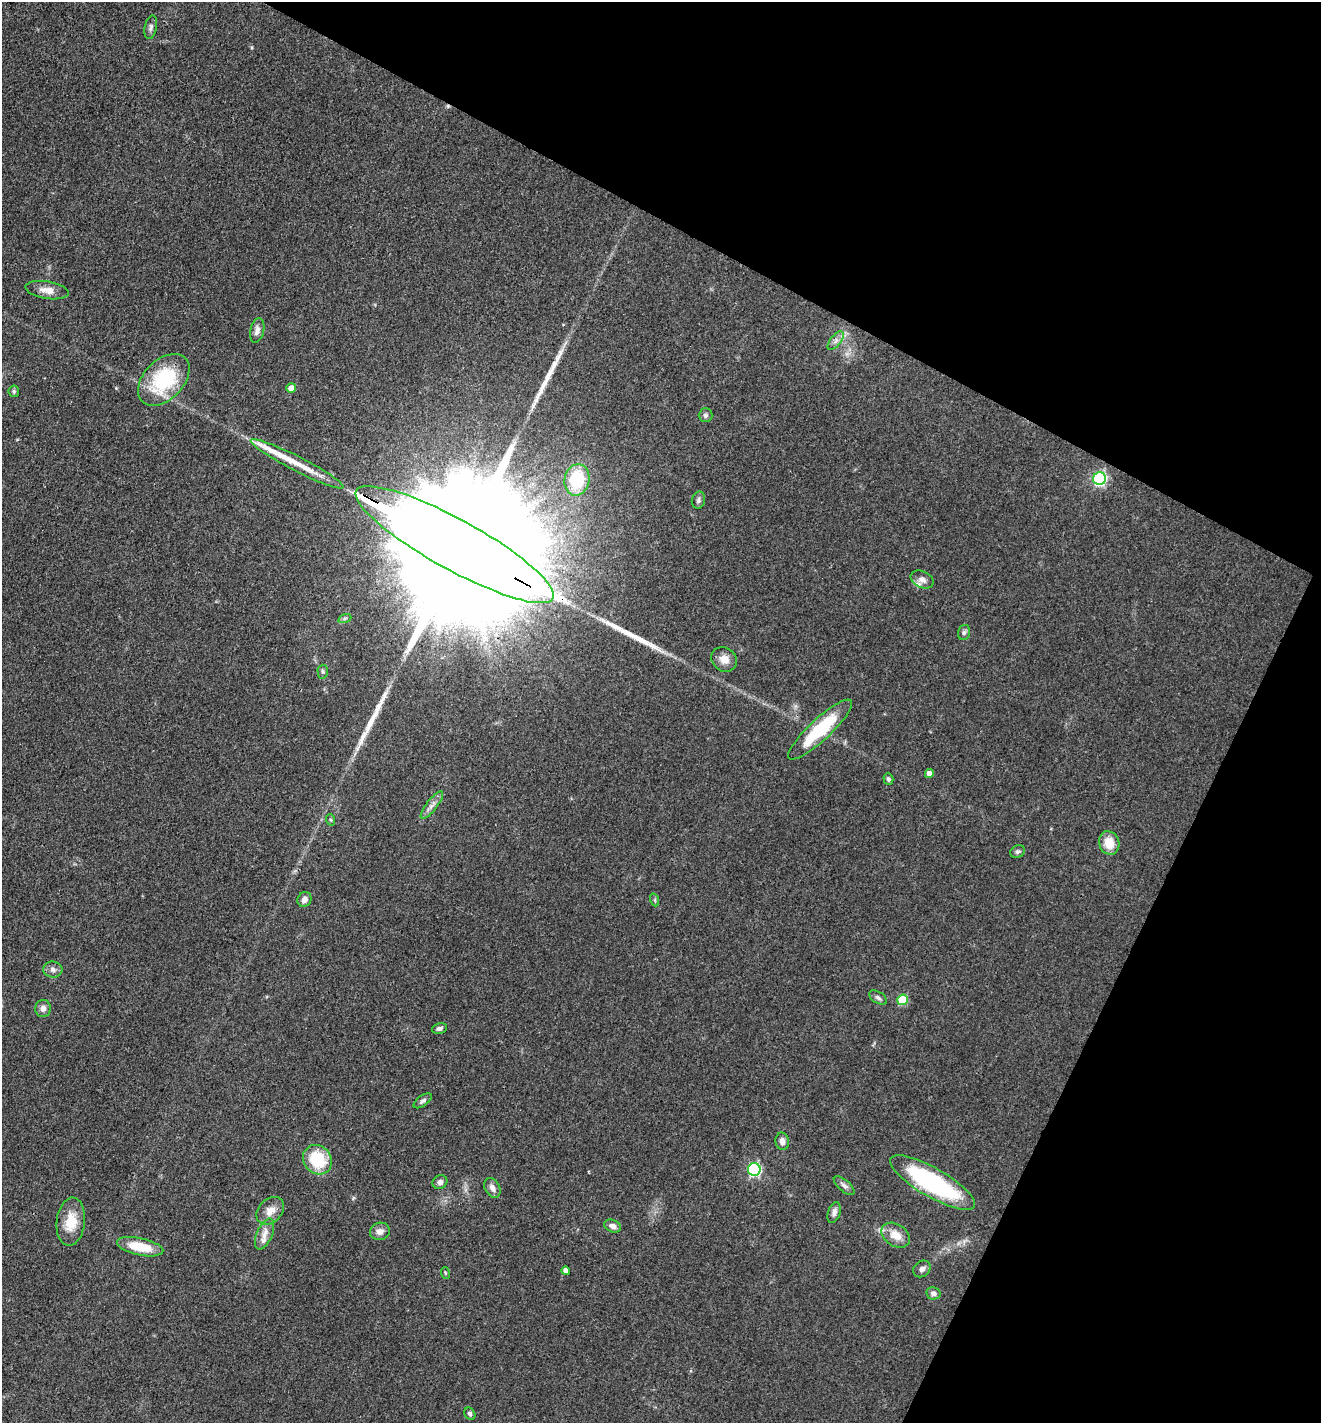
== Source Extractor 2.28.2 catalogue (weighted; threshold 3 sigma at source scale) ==
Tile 8 of 4 x 4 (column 4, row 2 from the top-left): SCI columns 4236-5554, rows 2845-4265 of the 5697 x 5687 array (HDU 1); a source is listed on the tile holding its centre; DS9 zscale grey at full resolution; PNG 1323 x 1425 px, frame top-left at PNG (2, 2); each listed source drawn as its Kron ellipse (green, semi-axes under 4 px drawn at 4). Shown black and unused: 26% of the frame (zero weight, under 3 of 4 exposures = <1% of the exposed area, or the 3 px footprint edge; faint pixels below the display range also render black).
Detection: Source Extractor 2.28.2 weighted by HDU 2 'WHT'; one run over the whole footprint, this tile lists its part. Background 0.0853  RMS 0.0057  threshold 0.0257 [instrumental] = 3 sigma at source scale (4.5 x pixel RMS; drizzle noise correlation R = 1.50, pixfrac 1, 0.05/0.05 arcsec/px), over >= 5 px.
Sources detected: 59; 1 cosmic-ray / hot-pixel residue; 4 long thin detections or spike segments (spike, bleed or trail) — neither listed nor drawn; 1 inside a brighter listed object's ellipse — not listed separately; the other 53 listed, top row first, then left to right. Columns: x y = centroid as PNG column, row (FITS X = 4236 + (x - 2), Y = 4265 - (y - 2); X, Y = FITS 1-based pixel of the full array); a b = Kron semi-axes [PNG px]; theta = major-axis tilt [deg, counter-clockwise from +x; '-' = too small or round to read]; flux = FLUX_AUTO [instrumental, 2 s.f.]
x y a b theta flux
151 27 12 6 78 1.9
47 290 22 8 -9 5.7
257 330 12 7 78 3
836 341 11 5 51 2.4
164 380 31 20 45 44
291 388 5 5 - 4.6
14 391 6 5 - 1.1
706 415 7 7 - 1.4
297 464 52 7 -27 14
1099 479 6 6 - 100
577 480 16 12 78 28
698 500 8 6 76 1.7
455 545 112 25 -29 82000
922 580 12 8 -25 2.9
345 618 6 4 19 1
964 632 8 5 74 1.4
724 659 13 11 -37 5.3
323 672 7 5 -88 1.2
820 730 42 10 43 34
929 774 4 4 - 3.5
888 779 6 5 - 1.4
432 805 17 5 52 3.1
331 820 6 4 -70 0.77
1109 843 12 10 -69 9.7
1018 852 8 6 25 1.5
304 899 8 6 63 2.9
655 900 6 4 -71 0.86
53 970 9 8 - 2.6
878 998 10 5 -32 1.7
902 1000 5 5 - 25
43 1008 8 7 - 3
439 1028 8 5 13 1.8
423 1101 10 5 35 1.6
782 1141 9 6 -80 3.1
317 1160 16 13 -48 25
754 1169 6 6 - 85
440 1182 8 6 33 2.3
933 1183 48 14 -30 72
844 1186 13 5 -41 2.2
492 1188 10 7 -62 3.5
270 1211 16 11 45 6
834 1212 11 6 72 2.7
71 1222 24 14 83 13
613 1226 9 6 -24 3.2
380 1231 10 8 14 3.7
265 1234 16 7 67 4.9
896 1235 15 11 -33 7.8
140 1247 23 8 -12 17
922 1269 9 7 39 2.2
566 1271 4 4 - 2.7
445 1273 6 3 -72 0.61
933 1293 7 6 - 2
470 1414 6 5 - 1.6
Overlapping masked pixels (flux is a lower limit): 1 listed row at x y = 455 545